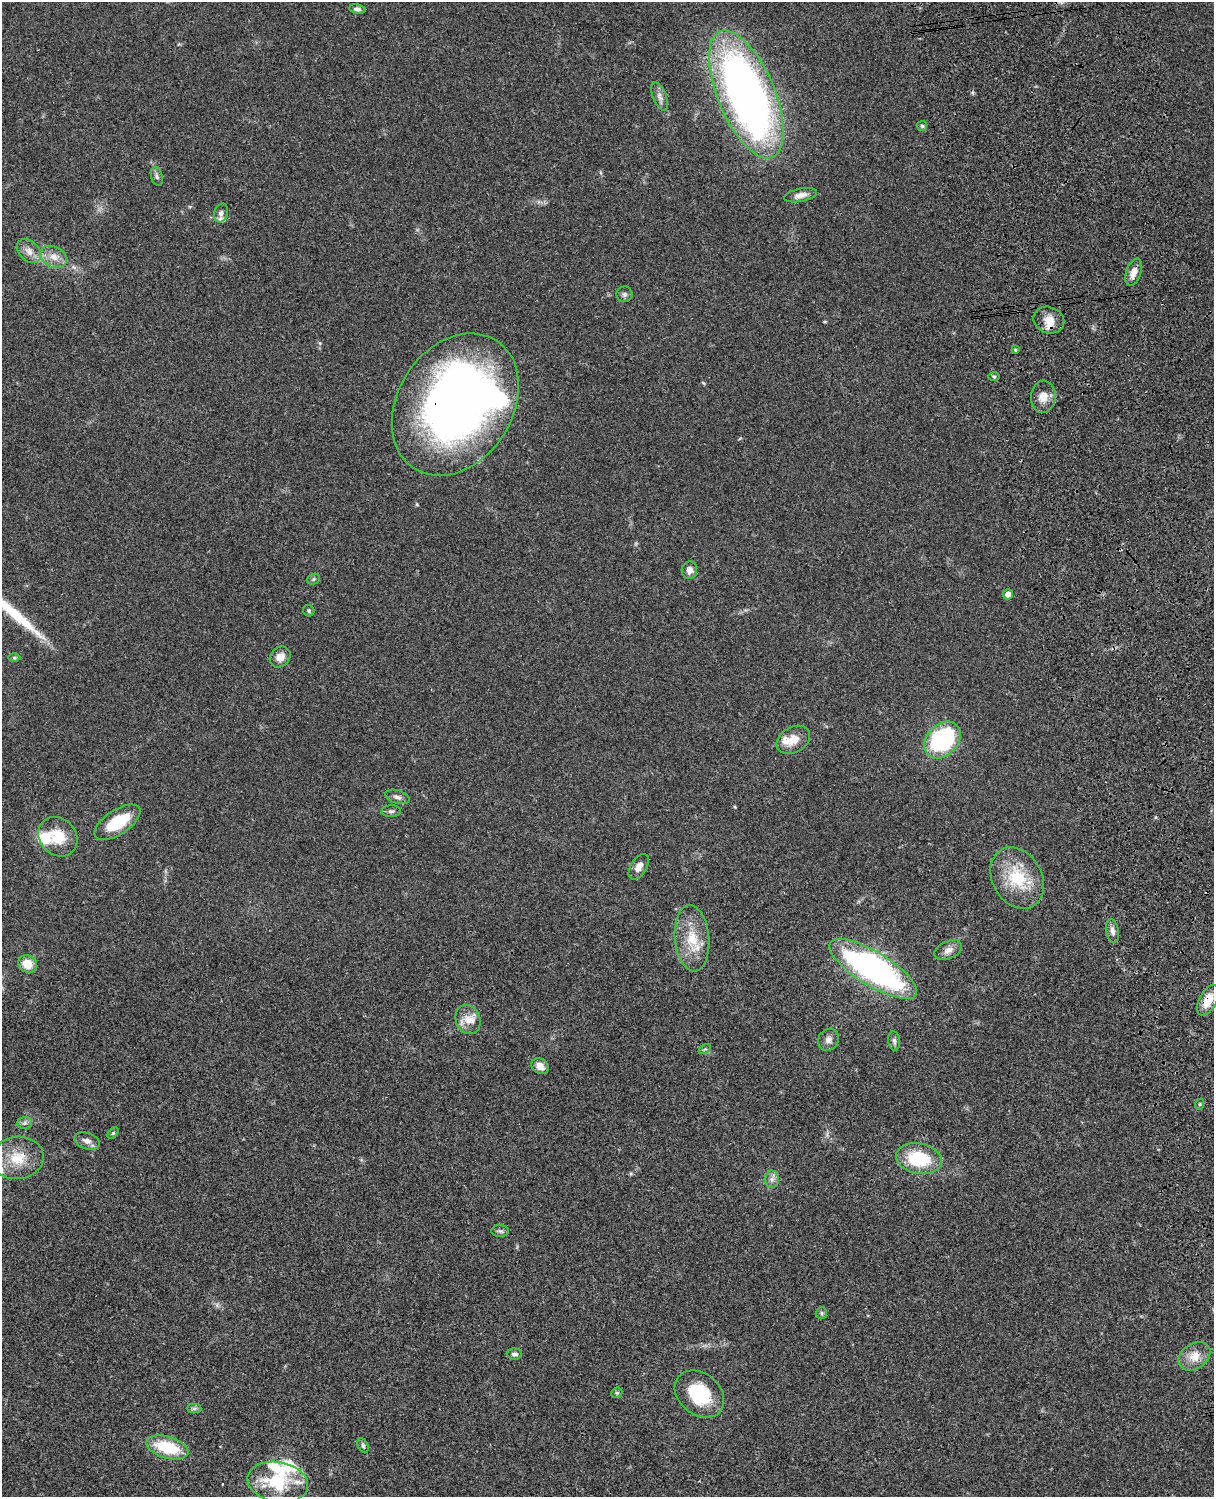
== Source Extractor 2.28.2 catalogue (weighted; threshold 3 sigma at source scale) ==
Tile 6 of 4 x 3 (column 2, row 2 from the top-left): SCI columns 1333-2544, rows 1773-3267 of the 5088 x 4927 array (HDU 1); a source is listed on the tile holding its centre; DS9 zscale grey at full resolution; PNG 1216 x 1499 px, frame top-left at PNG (2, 2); each listed source drawn as its Kron ellipse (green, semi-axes under 4 px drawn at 4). Shown black and unused: <1% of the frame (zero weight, under 3 of 4 exposures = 6% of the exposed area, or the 3 px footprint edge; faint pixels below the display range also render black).
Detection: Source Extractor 2.28.2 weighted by HDU 2 'WHT'; one run over the whole footprint, this tile lists its part. Background 0.0792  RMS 0.0058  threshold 0.0262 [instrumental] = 3 sigma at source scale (4.5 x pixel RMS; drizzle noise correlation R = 1.50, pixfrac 1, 0.05/0.05 arcsec/px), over >= 5 px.
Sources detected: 68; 1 inside a brighter object's white glare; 1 long thin detection or spike segment (spike, bleed or trail) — neither listed nor drawn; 8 inside a brighter listed object's ellipse — not listed separately; the other 58 listed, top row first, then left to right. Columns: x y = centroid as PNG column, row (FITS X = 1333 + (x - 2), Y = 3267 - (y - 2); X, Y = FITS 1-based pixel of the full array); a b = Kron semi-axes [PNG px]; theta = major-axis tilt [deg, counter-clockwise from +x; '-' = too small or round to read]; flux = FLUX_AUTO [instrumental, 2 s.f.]
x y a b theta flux
357 9 8 4 -9 1.8
746 94 68 28 -67 340
660 96 15 6 -68 2.9
922 126 5 5 - 0.83
157 177 10 5 -71 1.6
800 195 16 6 11 4.1
221 213 9 6 75 2.2
29 251 14 9 -45 4.6
54 257 14 10 -29 5.7
1134 272 14 7 70 5.2
625 294 8 8 - 1.5
1049 320 16 13 -20 7.2
1015 350 4 3 - 0.75
994 376 6 3 -1 0.72
1043 397 16 12 84 6.3
455 404 76 57 57 390
689 570 9 7 82 3.2
313 579 6 5 - 0.93
1008 594 5 5 - 4.2
309 611 6 5 - 0.98
280 657 11 9 46 5.2
14 658 6 4 -1 0.78
793 740 18 12 30 7.8
942 740 21 15 46 67
397 797 12 6 -17 2.4
391 811 9 6 0 1.5
117 822 26 12 33 23
58 837 21 18 -47 14
639 867 14 8 58 4.7
1017 878 32 24 -61 27
1112 931 12 6 -79 2.6
692 938 33 17 -85 17
948 950 15 8 23 3.8
28 964 9 8 - 8.7
873 969 50 17 -31 170
1208 1000 17 8 62 10
468 1019 15 12 -67 6.7
829 1040 11 10 - 3
894 1041 10 6 -82 1.7
705 1049 7 4 32 1.1
540 1066 9 7 -36 4.8
1200 1104 6 3 71 0.65
25 1123 7 6 - 1.6
113 1133 6 4 45 0.83
87 1141 13 8 -20 3.3
18 1158 26 21 8 17
919 1159 23 15 -11 30
772 1179 8 7 - 2.4
500 1231 9 6 -1 1.3
822 1313 6 5 - 0.95
515 1354 7 5 -2 1.8
1194 1356 17 12 34 7.8
617 1393 6 5 - 0.88
699 1394 27 20 -40 28
194 1409 7 4 0 1.2
363 1445 8 5 -63 1.1
167 1447 22 10 -16 26
278 1482 30 20 -10 31
Overlapping masked pixels (flux is a lower limit): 3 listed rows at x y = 746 94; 455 404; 1208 1000